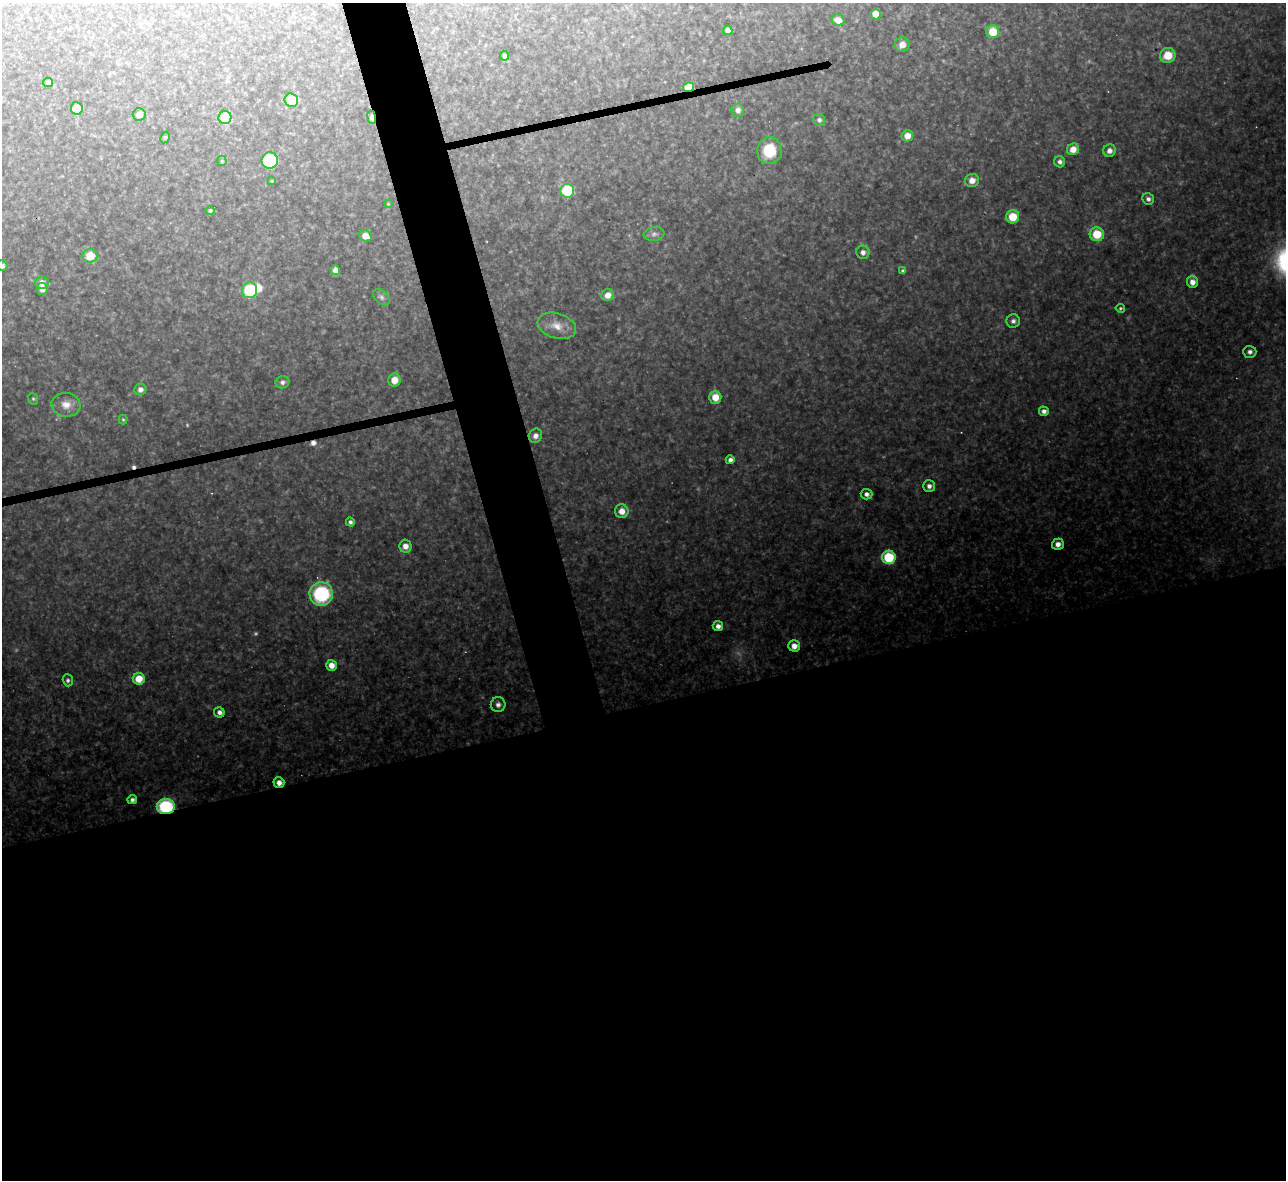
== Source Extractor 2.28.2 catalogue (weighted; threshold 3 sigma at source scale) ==
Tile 15 of 4 x 4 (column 3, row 4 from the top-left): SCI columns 2567-3850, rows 142-1319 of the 5133 x 5115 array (HDU 1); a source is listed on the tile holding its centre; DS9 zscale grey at full resolution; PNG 1288 x 1182 px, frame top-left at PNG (2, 3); each listed source drawn as its Kron ellipse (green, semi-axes under 4 px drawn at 4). Shown black and unused: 44% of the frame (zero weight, under 3 of 4 exposures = <1% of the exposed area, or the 3 px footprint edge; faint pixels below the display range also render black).
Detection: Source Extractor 2.28.2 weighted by HDU 2 'WHT'; one run over the whole footprint, this tile lists its part. Background 0.319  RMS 0.019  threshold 0.0867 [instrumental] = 3 sigma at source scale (4.5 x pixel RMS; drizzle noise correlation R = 1.50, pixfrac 1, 0.05/0.05 arcsec/px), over >= 5 px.
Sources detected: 82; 2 too faint to see at this stretch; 1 inside a brighter object's white glare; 2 cosmic-ray / hot-pixel residue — neither listed nor drawn; the other 77 listed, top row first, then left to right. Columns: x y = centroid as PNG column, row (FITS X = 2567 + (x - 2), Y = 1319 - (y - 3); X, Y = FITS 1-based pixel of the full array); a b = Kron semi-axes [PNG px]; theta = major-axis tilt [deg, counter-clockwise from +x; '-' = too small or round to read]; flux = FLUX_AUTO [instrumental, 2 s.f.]
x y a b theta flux
876 14 5 5 - 21
838 20 6 5 - 20
728 30 5 4 - 8.8
993 32 6 6 - 46
902 45 7 7 - 16
1168 55 8 7 - 36
504 56 5 4 - 6.5
48 83 5 4 - 4.3
689 87 5 4 - 60
291 100 7 6 - 61
77 109 6 6 - 24
738 110 7 6 - 9.3
139 114 6 6 - 11
225 117 6 6 - 65
372 117 7 4 -82 13
819 120 6 5 - 6.2
907 136 6 5 - 18
165 138 6 4 62 3.3
1073 149 6 5 - 20
769 151 13 12 - 64
1109 151 6 6 - 12
222 161 5 5 - 2.6
270 161 8 8 - 100
1060 162 5 5 - 6.8
972 180 7 6 - 15
272 181 3 3 - 1.9
567 191 7 6 - 96
1148 199 6 5 - 6
388 204 4 4 - 1.9
210 211 4 4 - 3.7
1013 217 6 6 - 45
654 234 10 7 7 7.5
1097 234 7 7 - 58
365 236 6 5 - 16
863 252 6 6 - 9.4
90 256 7 7 - 40
2 266 5 5 - 4.8
335 270 5 4 - 13
903 271 4 4 - 4.4
1192 282 6 5 - 16
42 283 7 6 - 14
42 289 6 5 - 13
250 290 8 7 - 100
608 295 6 6 - 17
381 297 10 6 -43 6.6
1120 308 5 4 - 2.8
1013 321 6 6 - 6.5
557 326 20 12 -18 27
1250 352 6 6 - 7.9
394 380 6 6 - 24
282 382 7 6 - 6.4
140 389 6 6 - 8.7
715 397 6 6 - 29
33 399 6 5 - 3.1
66 405 14 12 -9 22
1044 411 5 4 - 9.9
123 420 5 4 - 2.6
535 436 7 6 - 11
730 460 4 4 - 7.6
929 486 6 6 - 9.2
866 494 6 5 - 8
622 511 7 6 - 18
350 522 4 4 - 5.8
1058 544 6 5 - 12
405 546 6 6 - 15
889 557 7 6 - 100
321 594 12 11 - 170
718 626 5 5 - 11
794 646 5 5 - 15
331 665 5 5 - 18
139 679 6 6 - 36
68 680 6 5 - 4.9
498 705 7 7 - 8.3
219 712 5 5 - 9.1
279 783 5 5 - 13
132 800 5 4 - 6.8
166 806 9 7 3 160
Overlapping masked pixels (flux is a lower limit): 4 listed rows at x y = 689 87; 372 117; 279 783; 166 806
Isophote crosses this tile's border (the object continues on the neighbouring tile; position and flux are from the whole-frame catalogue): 1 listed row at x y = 2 266